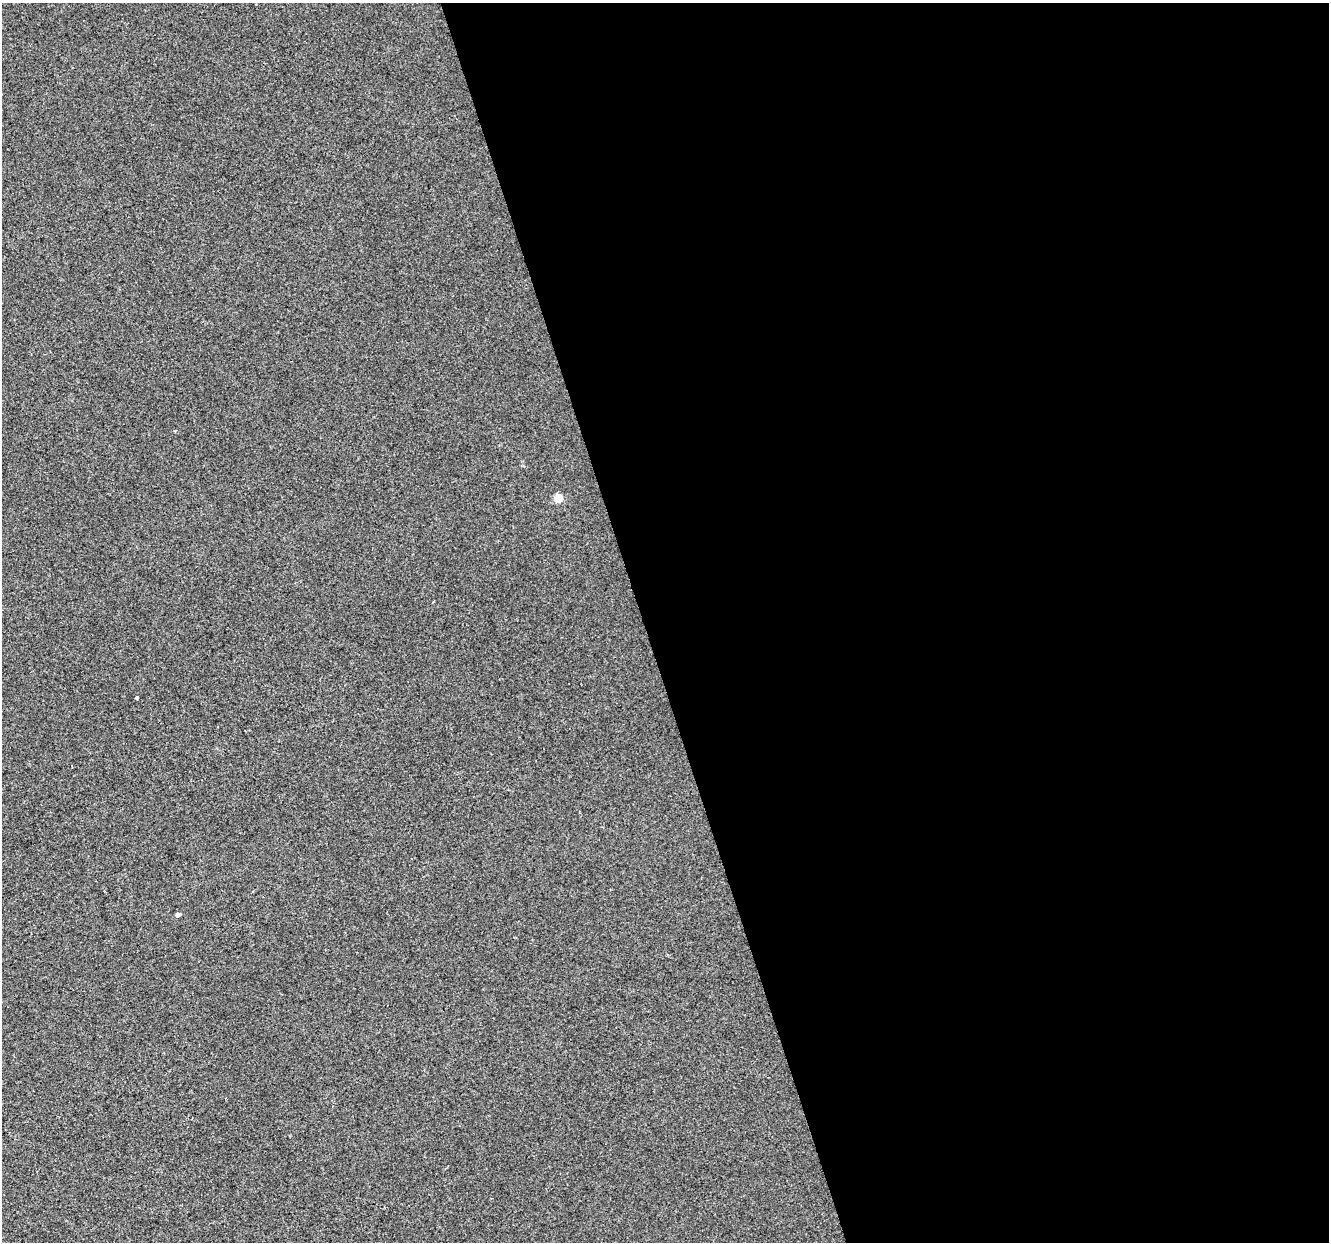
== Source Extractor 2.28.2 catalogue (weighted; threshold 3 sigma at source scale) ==
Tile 8 of 4 x 4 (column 4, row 2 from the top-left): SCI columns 3982-5308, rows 2588-3827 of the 5308 x 5123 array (HDU 1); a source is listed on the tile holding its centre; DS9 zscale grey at full resolution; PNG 1331 x 1244 px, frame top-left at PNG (2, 3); no overlay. Shown black and unused: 52% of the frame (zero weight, under 2 of 3 exposures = <1% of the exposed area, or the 3 px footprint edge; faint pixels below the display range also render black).
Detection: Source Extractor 2.28.2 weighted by HDU 2 'WHT'; one run over the whole footprint, this tile lists its part. Background -8.58e-04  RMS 0.0056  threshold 0.0252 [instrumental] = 3 sigma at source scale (4.5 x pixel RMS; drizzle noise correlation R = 1.50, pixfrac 1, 0.0396/0.0396 arcsec/px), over >= 5 px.
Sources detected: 3; all 3 listed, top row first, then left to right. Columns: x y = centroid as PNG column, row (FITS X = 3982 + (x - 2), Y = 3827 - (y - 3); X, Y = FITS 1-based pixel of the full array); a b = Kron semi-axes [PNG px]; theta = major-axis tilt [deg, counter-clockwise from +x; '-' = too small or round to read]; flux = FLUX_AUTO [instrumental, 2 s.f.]
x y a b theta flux
558 498 5 5 - 16
136 698 4 3 - 1.5
178 915 4 4 - 1.8